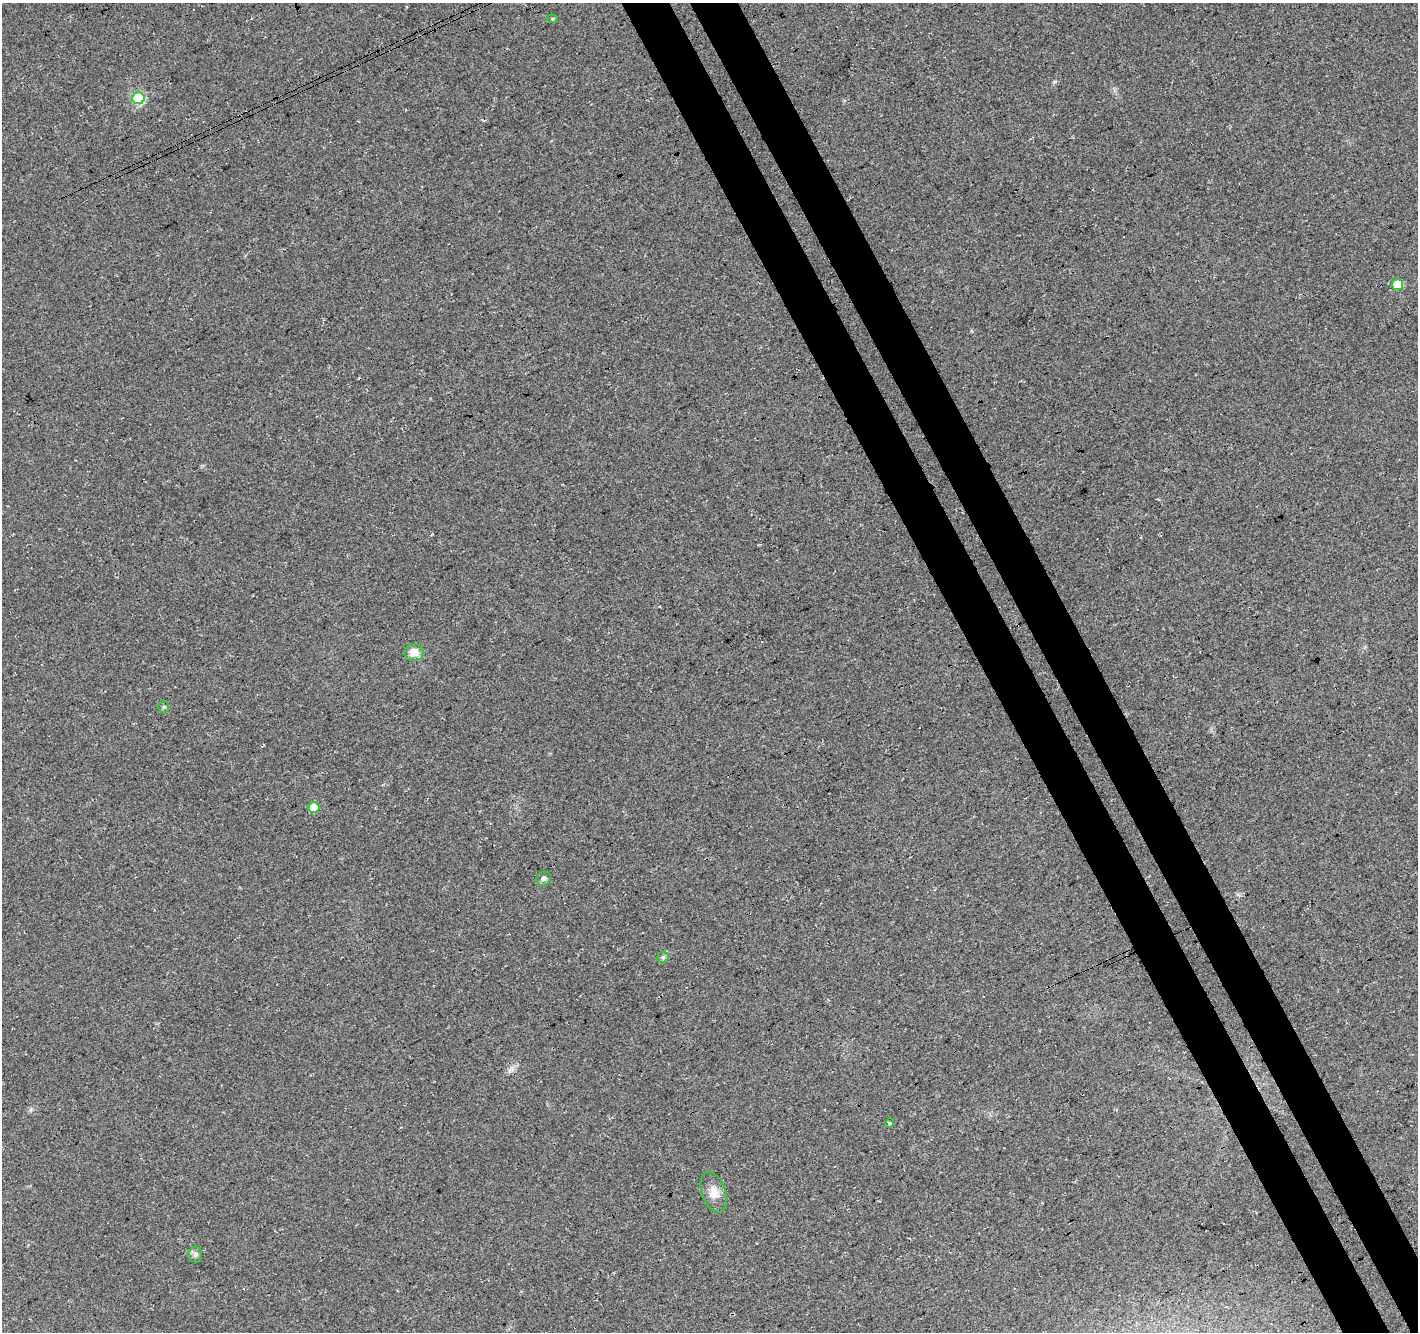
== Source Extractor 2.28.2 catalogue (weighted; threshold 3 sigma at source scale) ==
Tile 6 of 4 x 4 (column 2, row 2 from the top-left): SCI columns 1472-2887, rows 2838-4167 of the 5771 x 5618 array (HDU 1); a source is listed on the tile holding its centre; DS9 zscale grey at full resolution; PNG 1420 x 1334 px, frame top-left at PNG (2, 3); each listed source drawn as its Kron ellipse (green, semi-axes under 4 px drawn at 4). Shown black and unused: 7% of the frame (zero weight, under 3 of 4 exposures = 5% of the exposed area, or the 3 px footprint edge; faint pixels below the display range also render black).
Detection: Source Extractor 2.28.2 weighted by HDU 2 'WHT'; one run over the whole footprint, this tile lists its part. Background 0.0916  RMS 0.0093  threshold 0.042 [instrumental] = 3 sigma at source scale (4.5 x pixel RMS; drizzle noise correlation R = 1.50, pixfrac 1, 0.0396/0.0396 arcsec/px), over >= 5 px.
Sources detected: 12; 1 cosmic-ray / hot-pixel residue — neither listed nor drawn; the other 11 listed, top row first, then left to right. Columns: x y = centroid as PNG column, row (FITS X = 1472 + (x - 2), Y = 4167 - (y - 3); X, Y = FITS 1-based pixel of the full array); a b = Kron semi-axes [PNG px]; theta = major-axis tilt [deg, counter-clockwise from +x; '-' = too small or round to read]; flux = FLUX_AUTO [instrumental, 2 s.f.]
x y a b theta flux
552 19 5 4 - 1.1
138 98 6 6 - 50
1397 284 6 5 - 29
414 652 9 8 - 10
164 707 6 5 - 1.4
314 808 5 5 - 19
544 879 7 6 - 2.4
663 957 6 5 - 1.7
890 1123 5 4 - 1.2
714 1192 21 12 -70 10
195 1254 8 7 - 2.8